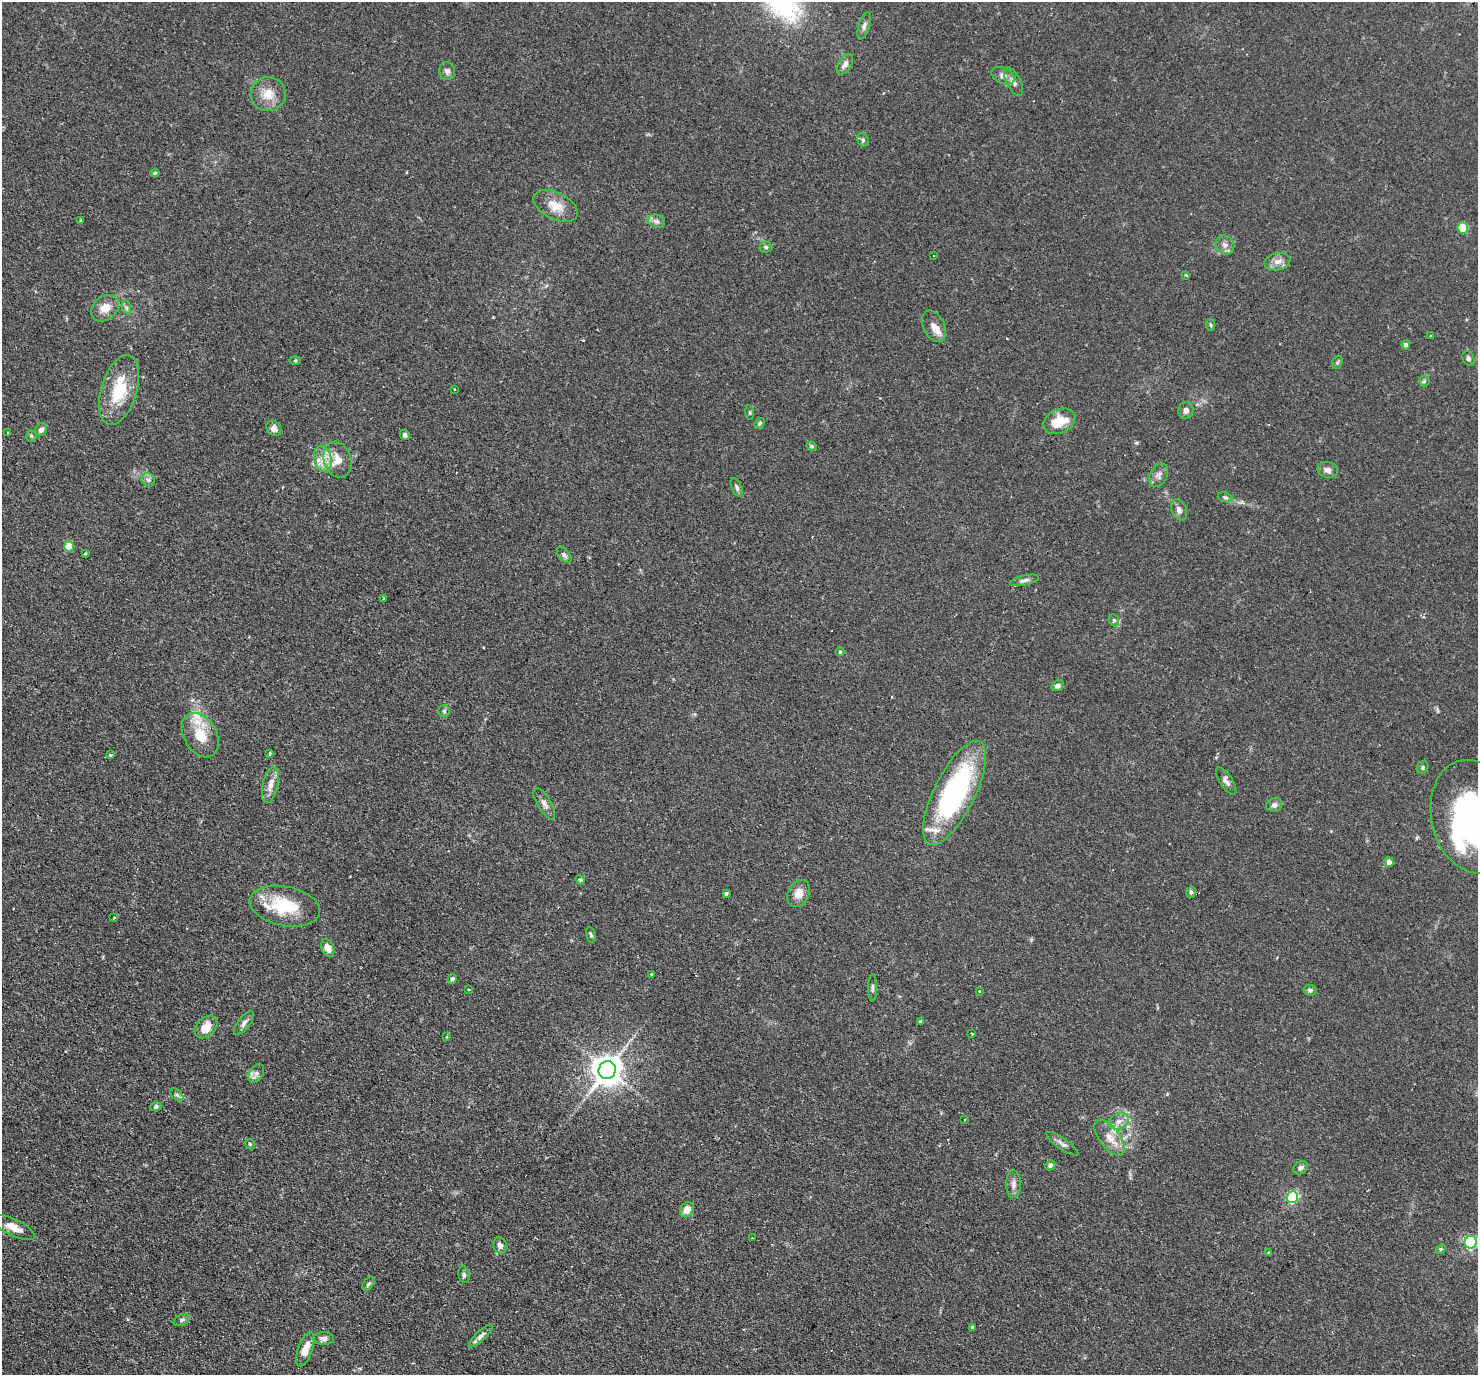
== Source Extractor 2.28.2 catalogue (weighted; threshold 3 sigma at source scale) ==
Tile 7 of 4 x 4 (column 3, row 2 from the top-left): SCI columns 2999-4474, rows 3075-4447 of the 5999 x 6005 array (HDU 1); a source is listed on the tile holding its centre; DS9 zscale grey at full resolution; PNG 1480 x 1377 px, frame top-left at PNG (2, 2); each listed source drawn as its Kron ellipse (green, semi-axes under 4 px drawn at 4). Shown black and unused: <1% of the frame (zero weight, under 2 of 3 exposures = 4% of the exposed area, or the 3 px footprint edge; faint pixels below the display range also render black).
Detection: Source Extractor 2.28.2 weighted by HDU 2 'WHT'; one run over the whole footprint, this tile lists its part. Background 0.109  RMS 0.0066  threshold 0.0297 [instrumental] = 3 sigma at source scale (4.5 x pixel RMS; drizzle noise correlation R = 1.50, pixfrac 1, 0.05/0.05 arcsec/px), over >= 5 px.
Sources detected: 122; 1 inside a brighter object's white glare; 1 cosmic-ray / hot-pixel residue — neither listed nor drawn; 7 inside a brighter listed object's ellipse — not listed separately; the other 113 listed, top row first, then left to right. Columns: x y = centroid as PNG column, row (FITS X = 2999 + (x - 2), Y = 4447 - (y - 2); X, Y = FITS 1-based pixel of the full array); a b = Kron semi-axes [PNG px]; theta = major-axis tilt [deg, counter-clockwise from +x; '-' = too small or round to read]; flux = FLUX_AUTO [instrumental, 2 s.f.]
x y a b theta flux
864 26 14 5 72 2.2
845 64 11 6 58 3.3
447 71 9 8 - 2.3
1003 76 12 8 -26 3.7
1013 82 16 7 -62 3.1
268 94 17 17 - 10
863 140 7 5 -73 1.4
155 173 4 4 - 0.86
556 206 24 13 -26 11
81 220 3 3 - 0.91
656 221 9 6 -14 2.3
1463 228 5 5 - 23
1225 245 10 9 - 3.5
766 247 6 5 - 1.2
934 255 2 2 - 0.53
1277 262 13 8 12 4.3
1186 275 3 3 - 0.76
105 308 15 11 39 7.4
127 308 7 4 -71 1.2
1211 325 6 4 -88 0.81
934 326 17 10 -65 4.9
1430 336 3 2 - 0.53
1406 345 5 4 - 1.7
1468 358 7 5 -64 1.8
295 360 6 4 1 0.71
1337 362 7 5 67 1.1
1424 381 5 5 - 0.99
454 389 3 2 - 0.4
119 390 36 17 74 28
1186 410 9 7 81 2.8
749 413 7 3 -82 0.78
1059 421 17 11 25 14
760 423 6 4 52 1
274 429 8 7 - 3.2
41 430 7 5 55 2.1
8 432 3 2 - 0.67
405 435 5 4 - 1.9
31 436 5 5 - 0.9
812 446 5 4 - 0.92
323 459 13 8 -77 6.5
338 460 18 13 -73 9.6
1328 470 10 8 -15 2.8
1159 475 12 8 63 2.9
148 480 7 6 - 1.8
737 487 10 5 -66 1.6
1225 497 8 5 -18 1.2
1179 510 11 7 -66 2.7
69 546 5 5 - 16
85 553 4 3 - 0.68
564 555 9 5 -51 1.7
1024 580 15 5 13 2.2
384 598 3 3 - 0.62
1114 620 6 5 - 1.2
840 652 4 4 - 0.77
1058 686 6 5 - 2.2
444 711 6 6 - 1.2
200 735 24 16 -60 16
270 753 3 3 - 1.4
110 755 3 3 - 0.94
1423 767 6 5 - 1.2
1226 781 16 6 -57 2.9
270 785 18 7 77 5.1
954 793 57 20 64 110
544 804 18 6 -59 3.3
1274 805 8 7 - 2.6
1473 817 57 42 -77 210
1389 862 5 4 - 3.6
580 880 5 4 - 0.75
1191 892 5 5 - 1.6
726 893 3 3 - 1.5
799 893 14 10 64 6.6
285 906 36 19 -11 30
114 918 3 3 - 1.2
591 935 8 5 -78 1.1
328 948 9 6 -67 4.9
651 974 3 3 - 1.5
452 979 5 4 - 1.3
872 988 14 4 90 1.4
468 989 3 3 - 1.2
1310 990 7 5 -8 1.5
979 991 3 2 - 0.61
921 1021 4 4 - 0.95
244 1023 14 6 53 2.6
206 1027 13 9 44 9.5
972 1034 3 2 - 0.6
447 1036 3 3 - 2
607 1070 9 8 - 970
256 1073 10 6 58 2.2
177 1095 8 4 -45 1.5
156 1107 5 4 - 1.3
965 1119 2 2 - 0.55
1119 1121 10 7 25 4.1
1110 1138 21 10 -53 8.8
250 1144 6 4 -46 0.8
1062 1144 19 5 -35 3
1050 1165 5 5 - 2.1
1301 1168 8 6 34 2.1
1013 1184 14 7 89 3.1
1292 1197 6 5 - 69
687 1210 8 6 55 5.8
14 1227 23 8 -26 7.4
752 1238 3 2 - 0.63
1471 1242 6 6 - 110
500 1245 8 6 -74 3
1441 1249 5 4 - 0.76
1268 1252 3 2 - 0.59
464 1275 8 5 -80 1.5
368 1284 8 5 48 1.2
182 1320 8 5 28 1.4
972 1328 3 3 - 1.2
481 1336 16 4 43 2.6
324 1339 10 6 -1 2.8
305 1349 18 7 70 7.2
Isophote crosses this tile's border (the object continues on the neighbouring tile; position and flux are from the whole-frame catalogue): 2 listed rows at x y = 1473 817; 1471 1242